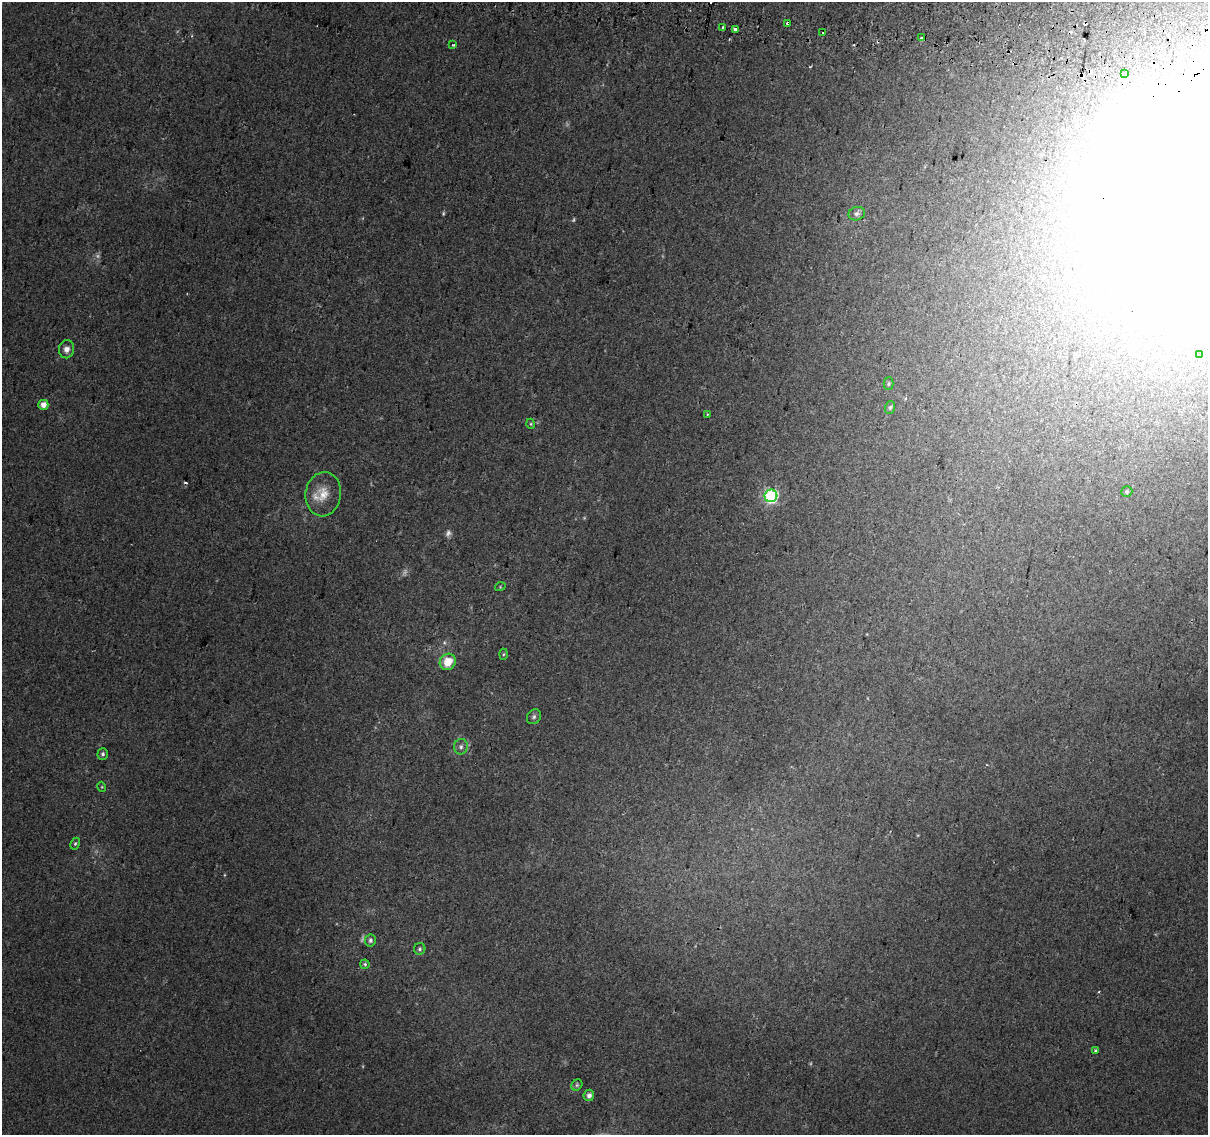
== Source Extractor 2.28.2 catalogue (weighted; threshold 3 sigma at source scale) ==
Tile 10 of 4 x 4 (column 2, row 3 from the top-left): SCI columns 1221-2426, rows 1460-2592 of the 4845 x 5126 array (HDU 1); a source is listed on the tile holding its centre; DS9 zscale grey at full resolution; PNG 1210 x 1137 px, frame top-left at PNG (2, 2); each listed source drawn as its Kron ellipse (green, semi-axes under 4 px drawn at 4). Shown black and unused: <1% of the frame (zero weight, under 2 of 3 exposures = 2% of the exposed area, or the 3 px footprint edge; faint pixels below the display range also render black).
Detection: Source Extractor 2.28.2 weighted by HDU 2 'WHT'; one run over the whole footprint, this tile lists its part. Background 0.00643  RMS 0.0036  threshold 0.0163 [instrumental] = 3 sigma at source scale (4.5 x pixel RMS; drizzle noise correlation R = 1.50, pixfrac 1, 0.0396/0.0396 arcsec/px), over >= 5 px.
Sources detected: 42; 6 too faint to see at this stretch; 4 cosmic-ray / hot-pixel residue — neither listed nor drawn; the other 32 listed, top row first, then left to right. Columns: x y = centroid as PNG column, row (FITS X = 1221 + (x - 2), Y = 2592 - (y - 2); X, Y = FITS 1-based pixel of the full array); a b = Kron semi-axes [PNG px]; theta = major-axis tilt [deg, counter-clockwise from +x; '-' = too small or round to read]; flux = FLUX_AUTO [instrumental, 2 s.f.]
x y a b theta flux
788 23 3 3 - 2.5
722 27 3 3 - 0.52
735 29 4 3 - 5.4
823 32 3 3 - 1.5
921 38 3 2 - 1.1
453 45 3 3 - 0.51
1125 74 4 3 - 9.2
857 214 8 6 16 1.1
66 349 9 7 81 2
1199 354 4 3 - 2.1
889 384 6 5 - 0.57
43 405 5 5 - 2.7
890 407 6 5 - 0.68
707 415 3 3 - 1
531 424 5 3 - 0.37
1127 492 6 5 - 0.62
323 494 22 17 81 7.1
771 496 6 6 - 70
500 587 5 3 - 0.32
503 654 5 3 - 0.4
448 662 8 7 - 7.1
534 717 8 6 55 0.96
461 747 8 7 - 1.2
103 754 6 5 - 0.77
102 787 5 3 - 0.33
75 844 6 4 63 0.54
370 940 6 5 - 0.9
420 949 6 5 - 0.68
365 964 5 4 - 0.61
1095 1050 3 3 - 0.56
577 1085 6 5 - 0.56
589 1095 6 5 - 1.2
Overlapping masked pixels (flux is a lower limit): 1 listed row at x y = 788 23